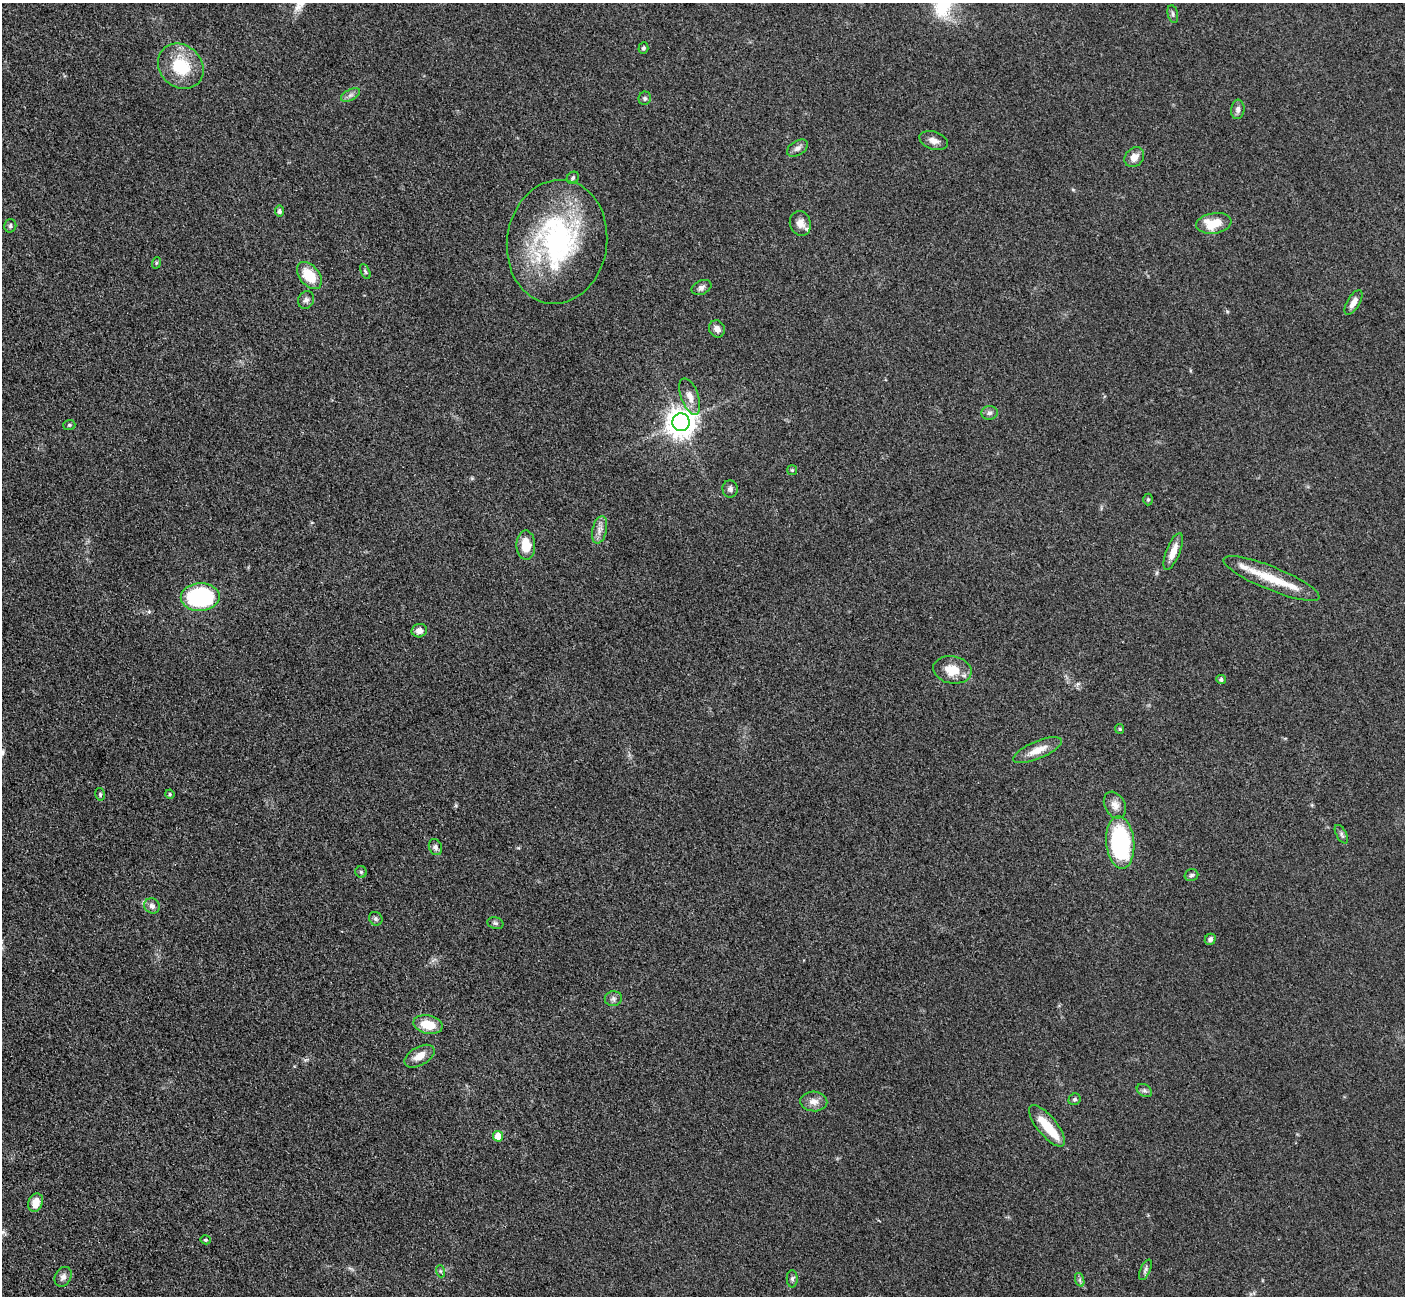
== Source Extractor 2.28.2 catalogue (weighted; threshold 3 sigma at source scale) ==
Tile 7 of 4 x 4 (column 3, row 2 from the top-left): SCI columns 2827-4229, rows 2885-4178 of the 5699 x 5661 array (HDU 1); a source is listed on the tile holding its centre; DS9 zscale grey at full resolution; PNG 1407 x 1298 px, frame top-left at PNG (2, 3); each listed source drawn as its Kron ellipse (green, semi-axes under 4 px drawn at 4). Nothing masked; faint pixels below the display range render black.
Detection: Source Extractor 2.28.2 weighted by HDU 2 'WHT'; one run over the whole footprint, this tile lists its part. Background 0.0527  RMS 0.0057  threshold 0.0254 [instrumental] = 3 sigma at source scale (4.5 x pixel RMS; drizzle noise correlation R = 1.50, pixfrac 1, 0.05/0.05 arcsec/px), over >= 5 px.
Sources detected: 71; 5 inside a brighter listed object's ellipse — not listed separately; the other 66 listed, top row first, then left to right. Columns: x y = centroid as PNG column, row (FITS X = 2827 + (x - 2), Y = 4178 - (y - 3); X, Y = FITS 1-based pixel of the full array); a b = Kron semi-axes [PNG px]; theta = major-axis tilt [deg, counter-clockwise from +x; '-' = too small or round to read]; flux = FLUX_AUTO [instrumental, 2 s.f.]
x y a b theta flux
1173 14 9 5 -77 1.3
643 48 6 5 - 1.1
181 66 24 21 -44 25
350 95 10 5 27 2.1
645 98 7 6 - 1.4
1238 109 9 6 83 2.3
934 141 15 8 -19 3.6
798 148 11 7 32 2.6
1134 157 11 8 48 4.9
573 178 6 5 - 1.1
279 211 5 4 - 1.4
800 223 12 10 -72 4.5
1214 223 18 10 8 14
10 226 7 6 - 1.2
557 242 62 50 82 100
156 263 6 3 71 0.67
365 271 8 4 -63 0.87
309 275 15 10 -50 15
701 287 10 7 24 2.3
306 300 9 8 - 2
1353 302 14 6 59 4.2
717 329 9 7 -62 3.2
690 396 19 8 -70 5.6
989 413 8 7 - 1.8
681 422 9 8 - 730
69 425 6 5 - 0.92
792 470 5 5 - 0.76
730 489 8 7 - 1.9
1148 499 6 5 - 0.87
600 530 14 7 77 3.6
526 545 14 9 -89 10
1173 551 19 7 68 6.5
1271 578 52 11 -22 19
200 597 19 14 1 69
419 631 8 6 13 3.5
952 670 19 13 -11 12
1221 679 5 4 - 1.3
1120 729 5 4 - 0.64
1037 750 26 8 23 8.1
100 794 6 5 - 1
170 794 5 4 - 0.73
1115 805 14 10 -62 4.1
1341 834 10 5 -62 1.4
1120 842 26 14 -85 70
435 847 8 6 -68 1.8
361 872 6 5 - 1
1191 875 7 6 - 1.2
152 906 8 7 - 2.2
376 919 7 6 - 1.3
495 923 8 6 -17 1.3
1210 939 6 5 - 1.6
613 999 8 7 - 1.9
428 1025 15 9 -12 12
420 1056 16 9 29 6.5
1144 1091 8 6 -33 1.4
1075 1099 6 5 - 1.1
814 1101 13 10 -4 4.5
1047 1126 25 9 -51 15
498 1136 5 5 - 8.5
36 1203 9 7 70 6.2
206 1240 5 4 - 0.84
1145 1270 11 5 65 1.5
440 1271 6 4 -71 0.83
63 1277 10 8 61 2.6
792 1279 8 5 90 1.4
1080 1280 7 4 -72 1.2